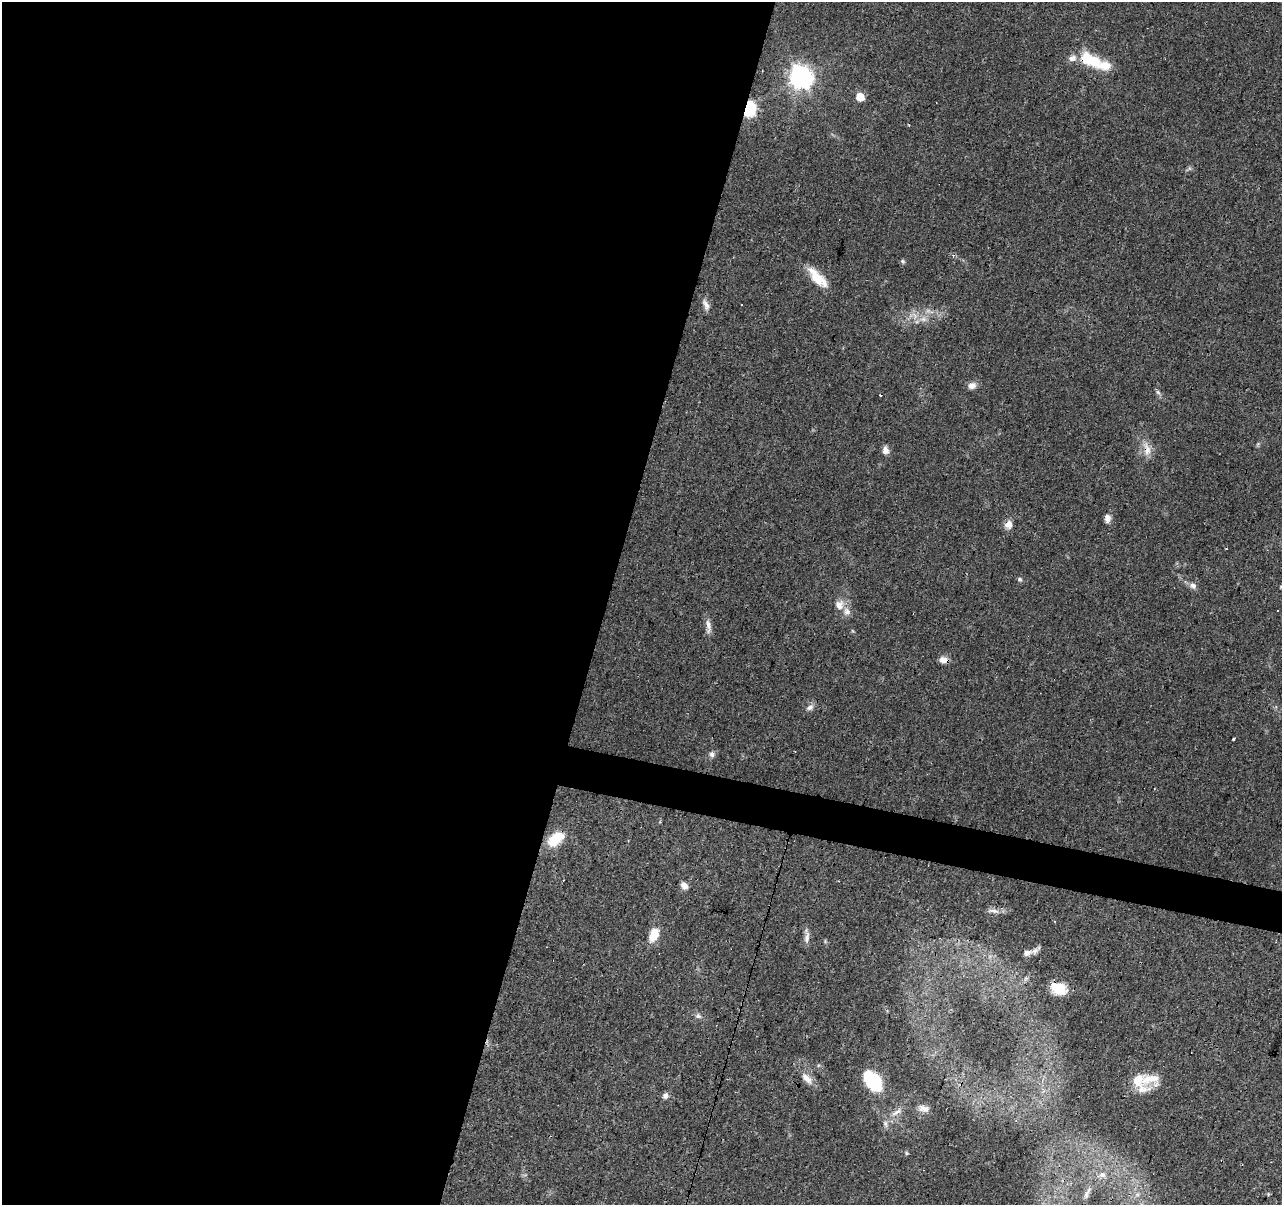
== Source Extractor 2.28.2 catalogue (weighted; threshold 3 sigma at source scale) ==
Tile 5 of 4 x 4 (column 1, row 2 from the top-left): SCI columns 1-1280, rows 2622-3824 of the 5122 x 5305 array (HDU 1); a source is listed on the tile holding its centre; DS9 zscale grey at full resolution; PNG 1284 x 1207 px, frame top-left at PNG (2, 2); no overlay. Shown black and unused: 49% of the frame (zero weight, under 3 of 4 exposures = <1% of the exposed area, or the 3 px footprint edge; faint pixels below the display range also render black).
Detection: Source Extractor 2.28.2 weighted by HDU 2 'WHT'; one run over the whole footprint, this tile lists its part. Background 0.0456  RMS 0.0046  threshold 0.0206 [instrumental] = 3 sigma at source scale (4.5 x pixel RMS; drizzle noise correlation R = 1.50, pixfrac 1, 0.0396/0.0396 arcsec/px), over >= 5 px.
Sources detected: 52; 3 cosmic-ray / hot-pixel residue — not listed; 6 inside a brighter listed object's ellipse — not listed separately; the other 43 listed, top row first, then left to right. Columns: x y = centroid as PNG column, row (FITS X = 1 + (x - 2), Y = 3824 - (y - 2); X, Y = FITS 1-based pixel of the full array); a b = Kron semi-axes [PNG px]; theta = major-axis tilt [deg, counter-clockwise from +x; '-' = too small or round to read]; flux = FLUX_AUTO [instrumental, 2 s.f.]
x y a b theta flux
1090 60 32 15 -26 16
801 77 9 8 - 300
860 97 6 5 - 8.1
750 109 10 7 78 30
953 255 5 4 - 0.84
903 261 6 5 - 0.76
817 278 30 11 -46 9.4
741 304 3 2 - 0.48
706 305 17 7 -67 2.5
923 319 10 6 -3 2.5
972 385 10 8 21 2.6
1158 392 7 5 -45 0.97
880 395 3 2 - 0.55
1147 449 23 9 -81 4.8
885 451 8 8 - 2.6
1107 518 10 7 -88 2.4
1009 524 11 10 - 3.2
1020 579 6 5 - 0.81
1193 586 10 8 -28 2.1
839 605 13 11 -78 4.1
708 626 22 6 -81 2.9
943 660 9 7 -5 3.5
810 707 11 7 28 2
1234 739 3 3 - 1.6
712 754 8 7 - 1.6
556 839 22 12 43 11
684 886 10 8 -49 2.2
994 911 18 5 -12 2.1
654 935 13 8 62 9.5
807 937 19 6 87 2.4
1035 951 12 6 32 2
1059 989 18 12 -13 8.6
698 1016 8 6 -15 1.4
806 1078 19 8 -47 4.1
1150 1079 31 17 2 10
873 1081 18 12 -50 33
665 1096 8 7 - 1.6
924 1109 15 9 1 3.2
897 1112 19 6 32 3.4
885 1124 10 6 -80 1.5
907 1153 5 5 - 0.56
1102 1175 9 8 - 1.9
1086 1195 11 5 81 1.5
Overlapping masked pixels (flux is a lower limit): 5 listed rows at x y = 1090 60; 750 109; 1147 449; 943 660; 1059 989